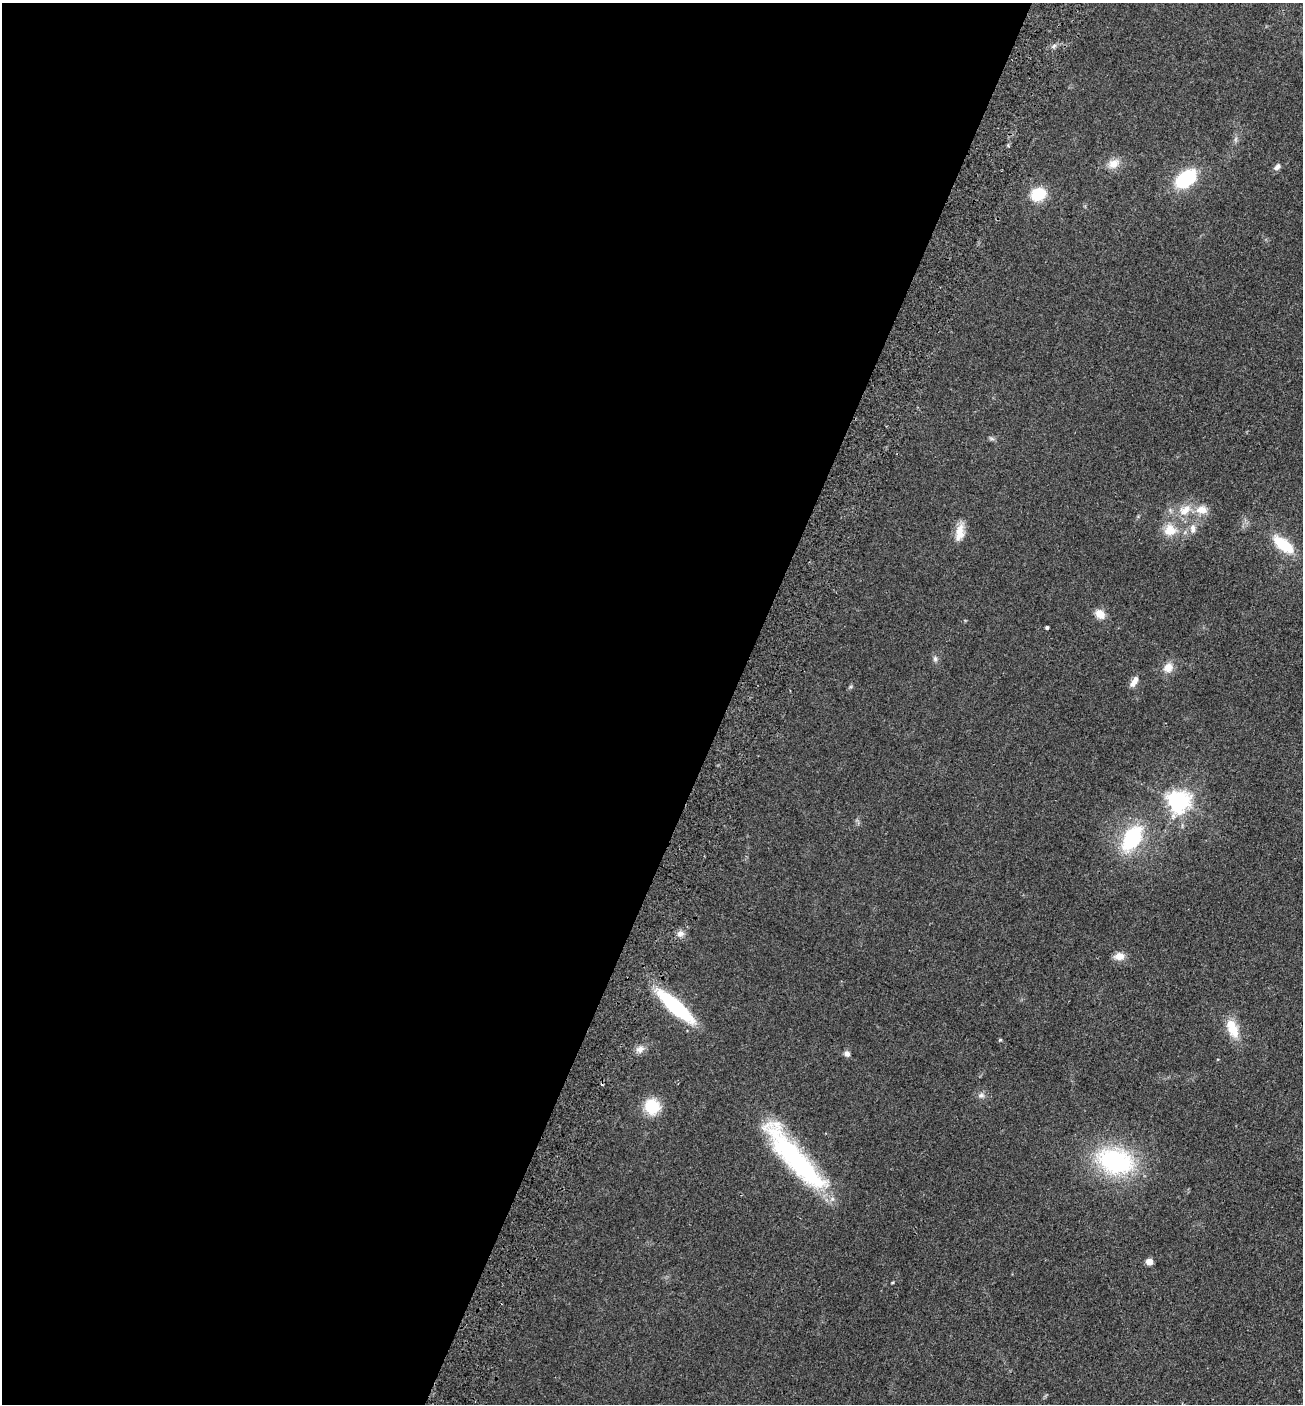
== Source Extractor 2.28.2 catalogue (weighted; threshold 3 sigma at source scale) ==
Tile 5 of 4 x 4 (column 1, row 2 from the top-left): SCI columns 196-1496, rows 2832-4233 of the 5727 x 5663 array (HDU 1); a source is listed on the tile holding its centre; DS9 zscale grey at full resolution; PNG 1305 x 1406 px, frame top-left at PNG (2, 3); no overlay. Shown black and unused: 56% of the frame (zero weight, under 2 of 3 exposures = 3% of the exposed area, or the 3 px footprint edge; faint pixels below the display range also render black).
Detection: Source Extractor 2.28.2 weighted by HDU 2 'WHT'; one run over the whole footprint, this tile lists its part. Background 0.111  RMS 0.0093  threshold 0.042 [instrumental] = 3 sigma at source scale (4.5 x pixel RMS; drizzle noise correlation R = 1.50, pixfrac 1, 0.05/0.05 arcsec/px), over >= 5 px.
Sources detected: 31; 1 cosmic-ray / hot-pixel residue — not listed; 1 inside a brighter listed object's ellipse — not listed separately; the other 29 listed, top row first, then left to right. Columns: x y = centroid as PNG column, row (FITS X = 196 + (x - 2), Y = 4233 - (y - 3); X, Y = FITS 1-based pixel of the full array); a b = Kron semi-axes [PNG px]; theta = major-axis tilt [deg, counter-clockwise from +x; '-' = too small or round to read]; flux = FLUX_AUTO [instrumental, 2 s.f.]
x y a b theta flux
1113 163 14 11 28 9.2
1277 167 9 6 48 3.8
1186 179 20 13 37 58
1038 194 13 11 24 31
1185 510 20 13 27 16
1193 529 13 8 87 5.8
1170 530 18 15 -7 16
960 533 23 10 80 12
1283 544 24 11 -38 33
1100 614 13 9 -42 9.1
1047 627 3 3 - 1.7
935 659 7 6 - 2.2
1168 667 12 11 - 8.8
1134 681 15 6 61 6
1178 801 7 7 - 610
1132 838 27 16 58 70
680 933 9 8 - 4.1
1119 956 11 9 0 8.3
675 1006 41 11 -42 85
1232 1029 26 12 -68 19
1000 1040 4 4 - 0.94
640 1049 12 8 18 5.2
847 1054 8 6 -67 3.4
981 1095 9 7 -8 3.2
652 1106 15 15 - 29
795 1158 96 20 -49 150
1115 1161 40 27 -16 110
1149 1262 5 5 - 14
893 1282 4 3 - 0.89